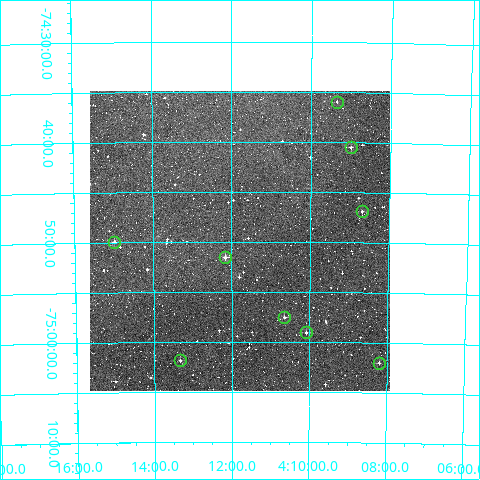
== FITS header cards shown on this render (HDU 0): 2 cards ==
NAXIS1  =                  300
NAXIS2  =                  300

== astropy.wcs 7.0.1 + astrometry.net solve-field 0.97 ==
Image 300 x 300 px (HDU 0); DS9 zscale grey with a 90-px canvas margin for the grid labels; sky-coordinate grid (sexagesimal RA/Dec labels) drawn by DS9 from the SOLVED WCS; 9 Tycho-2 reference stars matched to detected sources circled (green)
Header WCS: RA---TAN/DEC--TAN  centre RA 04:11:48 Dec -74:50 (62.95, -74.83 deg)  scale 6 arcsec/px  FOV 30.0' x 30.0'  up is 0 deg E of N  parity normal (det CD < 0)
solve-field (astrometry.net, Tycho-2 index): VERIFIED the header's WCS against the Tycho-2 star catalogue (verified at 2 index scales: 7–9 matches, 0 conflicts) and refined it, rather than solving blind
Solved WCS: RA---TAN-SIP/DEC--TAN-SIP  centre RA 04:11:48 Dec -74:50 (62.95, -74.83 deg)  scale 6 arcsec/px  FOV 30.0' x 30.0'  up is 0 deg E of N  parity normal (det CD < 0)
The solver's refit moves the header's centre by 1.2 arcsec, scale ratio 0.9992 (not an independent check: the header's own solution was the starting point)
Tycho-2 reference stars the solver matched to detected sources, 9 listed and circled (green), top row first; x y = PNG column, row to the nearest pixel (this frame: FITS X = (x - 90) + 1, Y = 300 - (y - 93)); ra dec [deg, ICRS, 3 dp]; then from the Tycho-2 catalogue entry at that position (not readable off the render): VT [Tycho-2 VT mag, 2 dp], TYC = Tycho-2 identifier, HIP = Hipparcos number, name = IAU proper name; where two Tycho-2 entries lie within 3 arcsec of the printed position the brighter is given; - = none
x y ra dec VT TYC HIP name
337 104 62.339 -74.599 12.50 9159-1039-1 - -
351 149 62.247 -74.674 11.68 9159-401-1 - -
362 213 62.173 -74.781 12.64 9159-481-1 - -
114 244 63.747 -74.832 10.92 9159-111-1 - -
225 259 63.041 -74.859 10.48 9159-135-1 - -
284 319 62.662 -74.959 11.45 9159-423-1 - -
306 334 62.521 -74.984 11.94 9159-805-1 - -
180 362 63.331 -75.031 11.39 9364-1418-1 - -
379 365 62.049 -75.034 11.65 9364-1384-1 - -